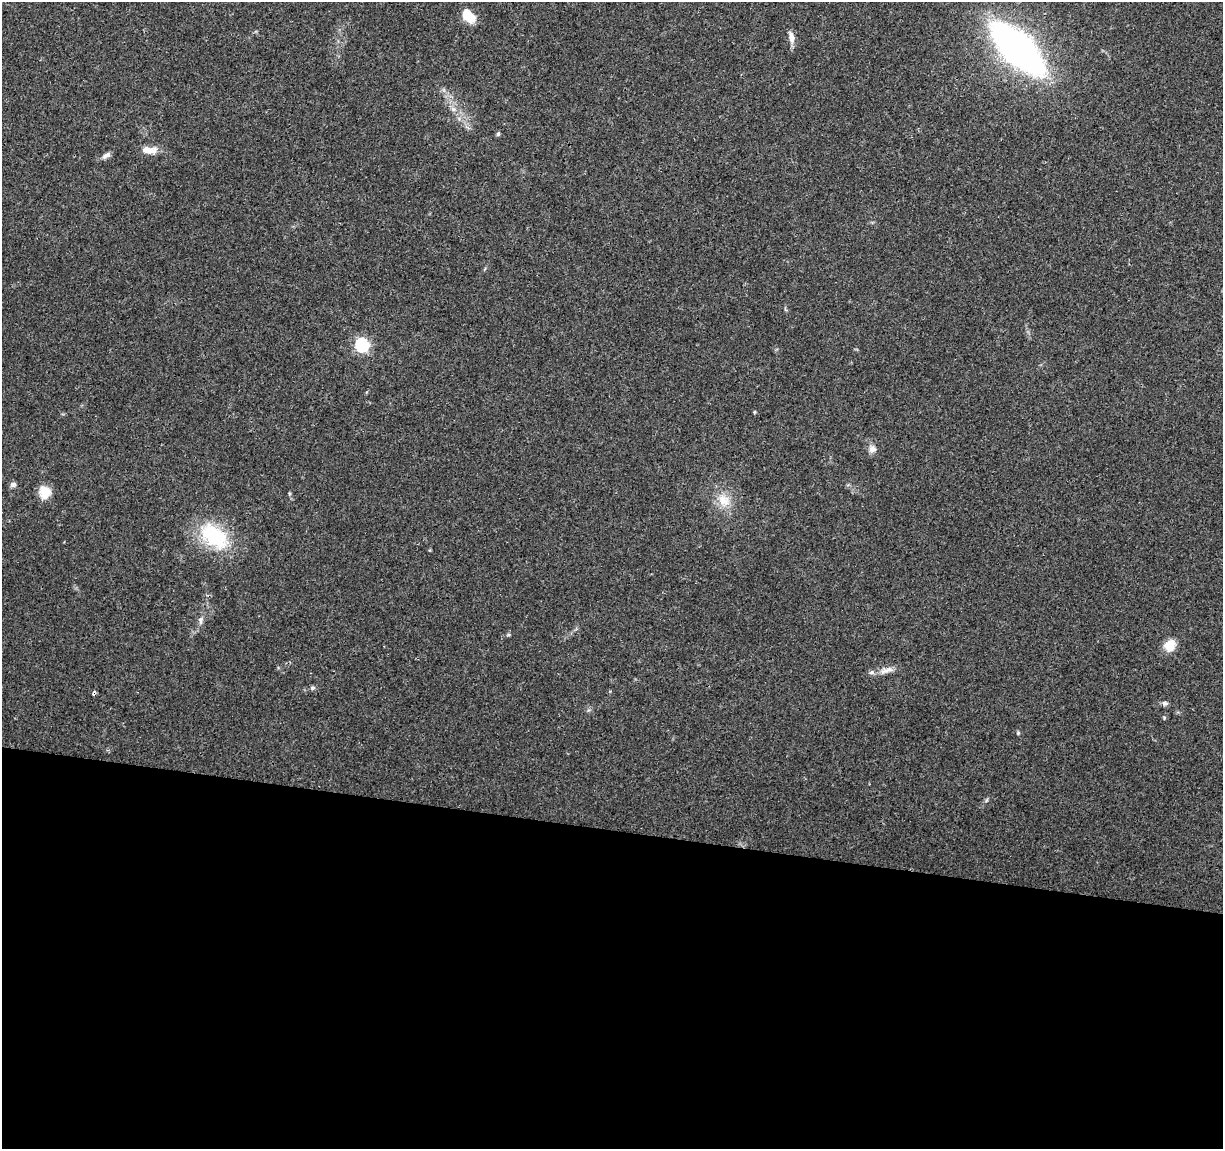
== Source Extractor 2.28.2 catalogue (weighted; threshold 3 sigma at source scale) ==
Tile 14 of 4 x 4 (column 2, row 4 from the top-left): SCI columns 1226-2446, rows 231-1377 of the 4906 x 5106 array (HDU 1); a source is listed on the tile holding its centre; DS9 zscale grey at full resolution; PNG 1225 x 1151 px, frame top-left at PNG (2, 2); no overlay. Shown black and unused: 28% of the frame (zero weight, under 3 of 4 exposures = <1% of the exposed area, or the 3 px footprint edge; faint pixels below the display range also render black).
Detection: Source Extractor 2.28.2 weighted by HDU 2 'WHT'; one run over the whole footprint, this tile lists its part. Background 0.0368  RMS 0.0035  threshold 0.0156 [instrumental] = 3 sigma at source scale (4.5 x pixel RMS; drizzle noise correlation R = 1.50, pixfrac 1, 0.0396/0.0396 arcsec/px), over >= 5 px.
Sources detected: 24; all 24 listed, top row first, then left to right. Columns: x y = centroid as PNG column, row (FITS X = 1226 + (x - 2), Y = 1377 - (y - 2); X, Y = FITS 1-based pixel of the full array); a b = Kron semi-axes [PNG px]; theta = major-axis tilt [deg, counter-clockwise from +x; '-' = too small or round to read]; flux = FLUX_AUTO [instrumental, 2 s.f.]
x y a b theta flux
469 17 14 8 -48 11
791 37 13 7 -80 2.6
1018 49 37 16 -45 250
453 109 8 5 -45 1.1
498 134 5 5 - 0.61
149 150 20 9 -1 4.1
106 155 13 6 32 1.5
362 345 6 6 - 61
754 412 5 3 - 0.31
872 449 10 10 - 2
13 484 9 6 15 0.95
44 492 14 13 - 5.3
724 500 21 16 -53 6.8
214 536 42 24 -38 24
200 621 11 6 89 1.3
508 635 6 4 18 0.45
1170 646 14 12 59 5.2
886 670 24 7 17 3
312 688 7 5 16 0.73
94 693 5 4 - 0.76
1165 703 7 6 - 0.98
1164 718 5 4 - 0.38
1018 733 5 5 - 0.45
986 800 6 4 87 0.48
Overlapping masked pixels (flux is a lower limit): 1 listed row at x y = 94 693